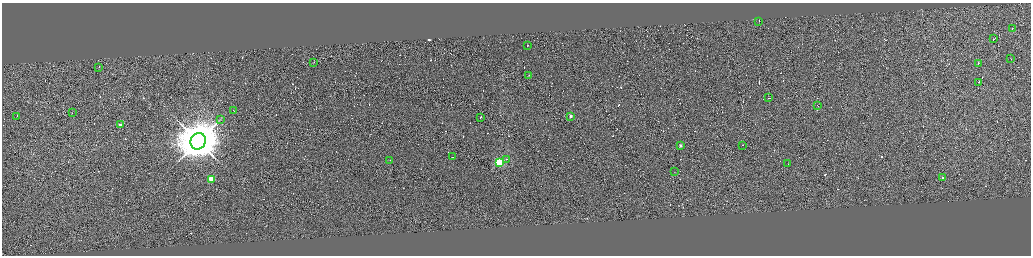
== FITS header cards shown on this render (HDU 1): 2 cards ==
NAXIS1  =                 4116
NAXIS2  =                 1014

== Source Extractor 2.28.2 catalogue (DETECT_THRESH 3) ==
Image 4116 x 1014 px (HDU 1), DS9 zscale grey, zoomed out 1/4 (1 PNG px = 4 x 4 image px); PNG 1033 x 258 px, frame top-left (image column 3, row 1011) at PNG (2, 3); each listed source drawn as its Kron ellipse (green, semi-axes under 4 px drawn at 4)
Background 0.212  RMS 3.9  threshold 11.6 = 3 sigma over >= 5 px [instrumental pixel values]
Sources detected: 462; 432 cannot appear on this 1/4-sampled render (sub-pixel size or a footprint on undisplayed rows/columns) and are neither listed nor drawn; the other 30 listed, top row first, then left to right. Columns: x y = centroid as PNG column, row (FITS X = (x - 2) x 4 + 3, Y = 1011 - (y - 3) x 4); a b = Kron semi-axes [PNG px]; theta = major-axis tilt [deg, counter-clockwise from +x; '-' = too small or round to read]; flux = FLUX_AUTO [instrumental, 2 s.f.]
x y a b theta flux
759 21 2 1 - 1.3e+04
1012 28 2 1 - 1.7e+03
994 39 3 1 - 2.0e+04
527 45 2 1 - 3.4e+04
1010 58 2 1 - 1.6e+04
314 62 2 1 - 1.3e+04
978 63 2 1 - 6.0e+03
99 67 2 1 - 2.6e+04
529 75 2 1 - 1.3e+03
979 82 2 1 - 3.5e+04
769 98 2 1 - 2.1e+04
818 105 2 1 - 1.7e+04
234 111 3 1 - 4.7e+04
72 112 2 1 - 1.2e+04
17 116 2 1 - 1.8e+04
571 116 2 1 - 2.8e+04
481 117 3 1 - 4.9e+04
220 119 2 1 - 6.8e+02
120 124 2 1 - 2.5e+04
198 141 8 7 - 1.2e+07
680 145 2 2 - 1.7e+04
742 145 2 1 - 1.6e+04
453 157 2 1 - 3.9e+03
506 159 2 2 - 2.2e+03
389 160 2 1 - 9.2e+03
499 162 2 2 - 3.0e+05
788 164 2 1 - 1.3e+04
674 172 2 2 - 6.4e+02
943 178 2 1 - 1.0e+04
211 179 2 2 - 1.4e+05
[432 sub-pixel or undisplayed-footprint detections neither listed nor drawn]